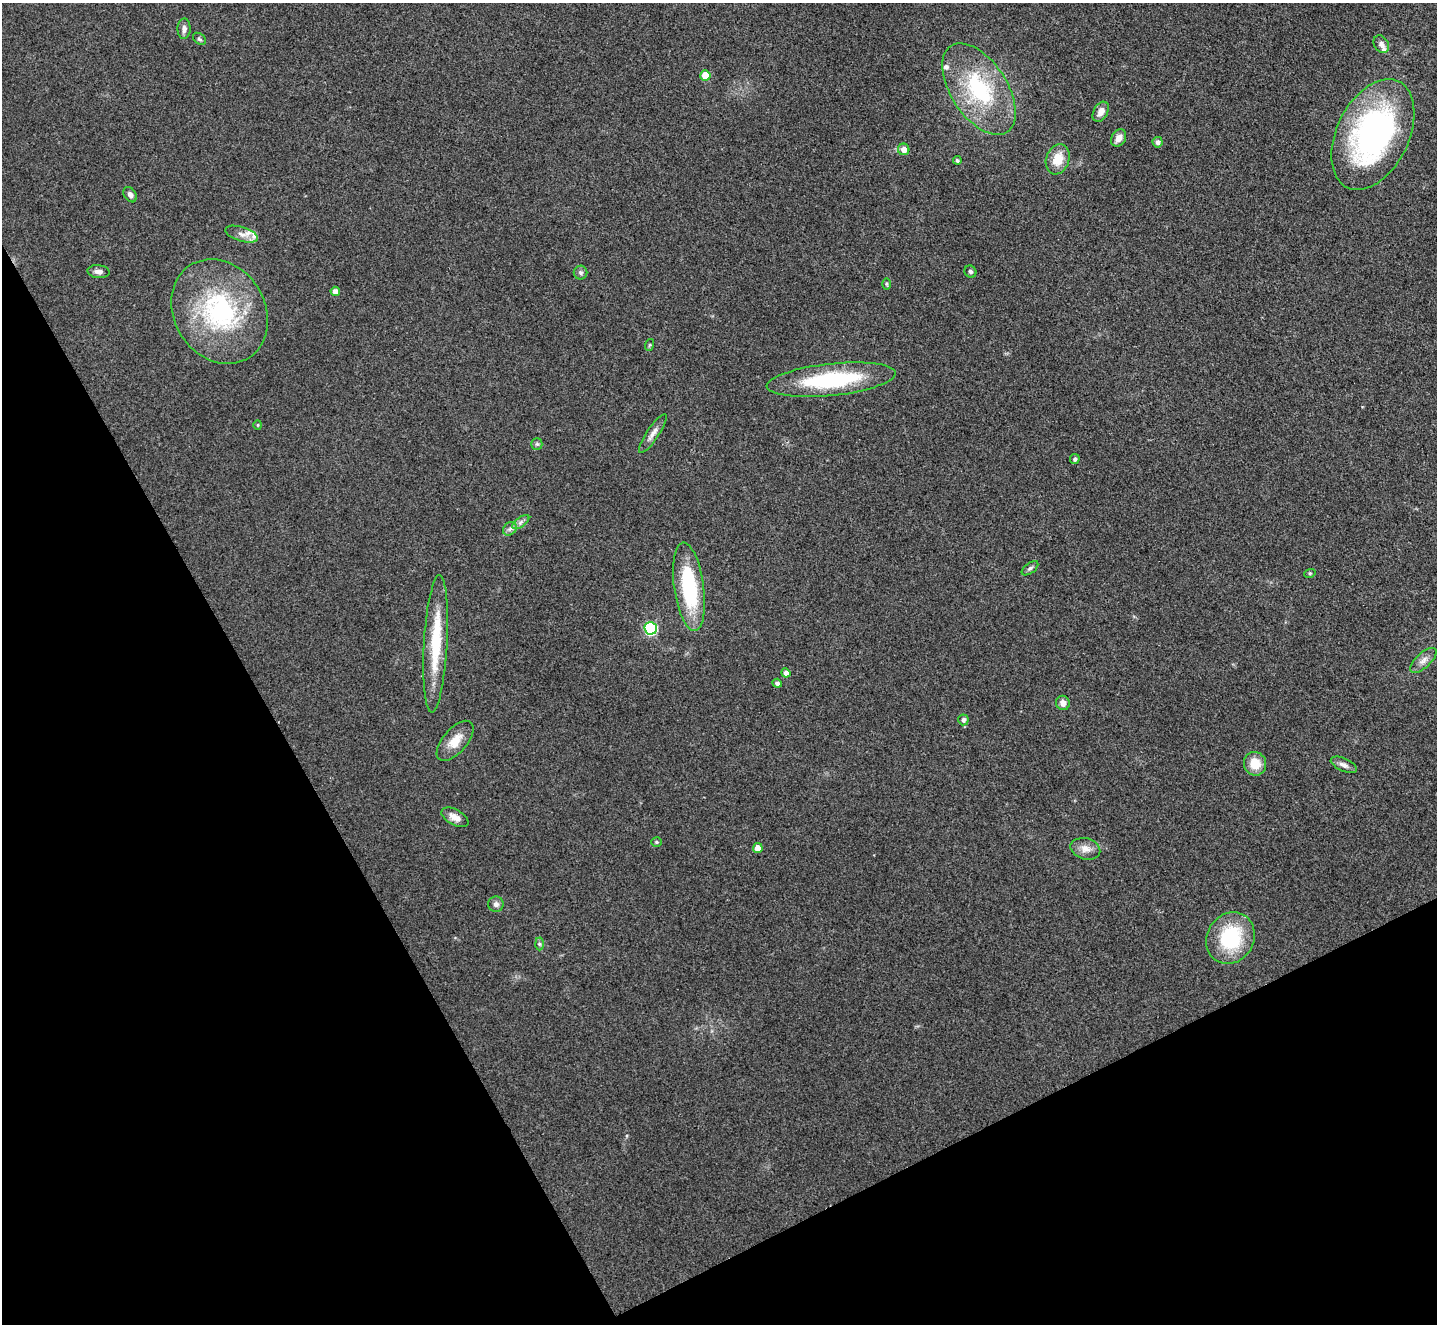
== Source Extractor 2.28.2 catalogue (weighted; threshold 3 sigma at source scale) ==
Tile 14 of 4 x 4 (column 2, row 4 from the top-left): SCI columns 1436-2870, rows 152-1473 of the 5741 x 5729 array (HDU 1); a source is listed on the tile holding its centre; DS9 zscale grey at full resolution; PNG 1439 x 1326 px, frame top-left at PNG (2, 3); each listed source drawn as its Kron ellipse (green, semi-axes under 4 px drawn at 4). Shown black and unused: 27% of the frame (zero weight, under 3 of 4 exposures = <1% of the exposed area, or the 3 px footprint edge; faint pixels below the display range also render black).
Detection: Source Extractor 2.28.2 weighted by HDU 2 'WHT'; one run over the whole footprint, this tile lists its part. Background 0.261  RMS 0.009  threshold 0.0407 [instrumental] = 3 sigma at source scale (4.5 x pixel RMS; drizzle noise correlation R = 1.50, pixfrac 1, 0.05/0.05 arcsec/px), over >= 5 px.
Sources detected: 51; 3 inside a brighter listed object's ellipse — not listed separately; the other 48 listed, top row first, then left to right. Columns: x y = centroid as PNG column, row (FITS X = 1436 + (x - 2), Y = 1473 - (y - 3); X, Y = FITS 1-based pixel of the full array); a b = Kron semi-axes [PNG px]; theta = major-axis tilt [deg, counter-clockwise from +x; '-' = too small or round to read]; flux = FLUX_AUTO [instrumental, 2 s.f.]
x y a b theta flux
184 29 10 6 88 3.9
199 39 7 5 -39 1.7
1381 44 9 7 -56 4.4
705 75 5 5 - 18
979 89 51 28 -57 88
1101 112 11 7 60 7.1
1373 135 59 36 64 240
1119 138 9 7 60 6.8
1158 142 5 5 - 2.9
904 149 6 5 - 6.9
1058 159 15 11 71 17
957 160 4 4 - 1.9
130 195 8 6 -55 3.3
242 234 17 7 -17 6.4
99 272 11 6 -5 4.1
970 272 6 5 - 2.1
581 273 7 7 - 2.4
887 284 6 4 -89 1.3
335 291 4 4 - 5.7
220 312 55 45 -57 130
649 345 6 3 70 1.1
831 380 65 16 6 91
258 425 4 4 - 0.94
653 433 23 6 56 6.1
537 444 6 5 - 1.7
1075 459 5 4 - 2.2
521 522 10 5 36 3
510 529 7 6 - 2.8
1030 568 9 5 37 2.2
1310 573 6 3 18 0.89
689 587 44 15 -82 82
651 628 6 6 - 110
436 644 69 11 87 50
1423 660 16 7 42 6.3
786 673 5 4 - 4.2
777 683 4 4 - 2.6
1063 703 7 6 - 5.8
963 720 5 5 - 3.2
455 741 24 12 49 15
1255 764 12 11 - 16
1344 765 14 6 -24 4.2
455 817 15 7 -28 7.2
656 842 5 4 - 1.2
758 848 5 5 - 13
1085 849 15 10 -15 7.9
496 904 7 7 - 3.6
1230 938 27 23 59 64
539 944 6 4 -89 1.5